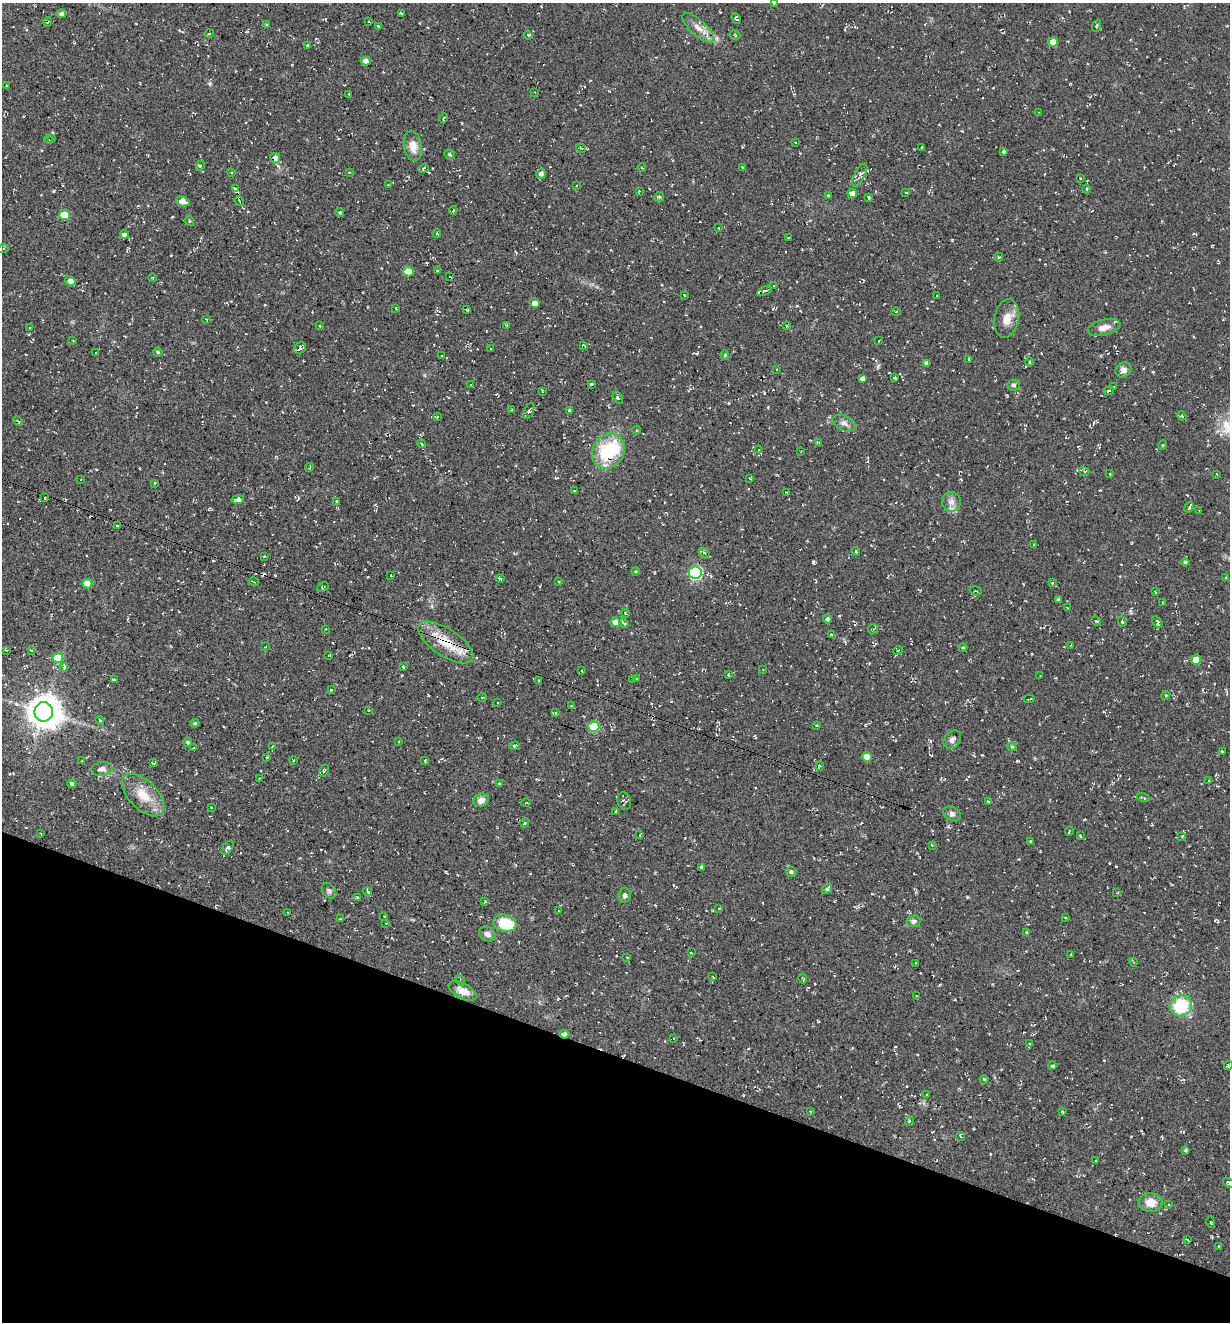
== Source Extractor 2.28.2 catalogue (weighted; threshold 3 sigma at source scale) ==
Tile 15 of 4 x 4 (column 3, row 4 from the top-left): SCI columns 2715-3942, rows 23-1342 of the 5354 x 5304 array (HDU 1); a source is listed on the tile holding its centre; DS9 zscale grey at full resolution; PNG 1232 x 1324 px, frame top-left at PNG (2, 3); each listed source drawn as its Kron ellipse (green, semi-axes under 4 px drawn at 4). Shown black and unused: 20% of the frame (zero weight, under 2 of 3 exposures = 3% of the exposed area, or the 3 px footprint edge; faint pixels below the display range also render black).
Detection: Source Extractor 2.28.2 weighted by HDU 2 'WHT'; one run over the whole footprint, this tile lists its part. Background 0.0401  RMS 0.011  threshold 0.0517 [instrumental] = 3 sigma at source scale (4.5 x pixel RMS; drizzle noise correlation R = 1.50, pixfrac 1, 0.05/0.05 arcsec/px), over >= 5 px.
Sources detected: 306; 2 inside a brighter object's white glare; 18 cosmic-ray / hot-pixel residue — neither listed nor drawn; the other 286 listed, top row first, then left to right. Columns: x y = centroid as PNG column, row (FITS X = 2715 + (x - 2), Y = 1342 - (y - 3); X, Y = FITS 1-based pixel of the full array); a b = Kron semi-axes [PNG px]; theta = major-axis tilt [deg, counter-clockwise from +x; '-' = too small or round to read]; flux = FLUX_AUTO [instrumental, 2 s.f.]
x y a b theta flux
774 3 3 3 - 1.4
401 13 3 2 - 0.68
61 14 5 4 - 3.6
736 19 6 3 -55 1.7
48 22 5 3 - 0.87
369 22 3 2 - 0.86
266 24 4 3 - 1
378 26 3 3 - 1.6
1097 26 6 4 71 1.7
698 28 20 8 -42 9.6
209 34 4 3 - 1.2
528 35 4 4 - 1.5
735 35 5 3 - 1.5
1053 42 5 4 - 10
307 45 3 2 - 0.97
366 61 5 4 - 6.2
7 86 3 3 - 1.2
535 92 3 2 - 0.7
349 94 3 3 - 8.8
1038 112 2 2 - 0.63
444 118 5 3 - 1.2
48 139 4 3 - 1.3
52 139 4 2 - 0.91
795 142 3 2 - 1.1
413 146 15 9 -81 10
922 147 3 2 - 1.2
581 148 5 2 - 1.1
1004 151 3 3 - 4.3
450 154 5 5 - 1.7
275 158 5 5 - 4.5
200 166 5 3 - 1.3
742 167 3 2 - 1.1
424 168 5 4 - 2.1
642 168 4 2 - 0.77
231 172 4 3 - 1
349 172 4 2 - 0.76
541 174 5 5 - 4.3
860 175 13 5 62 4.5
1081 178 2 2 - 1.2
388 185 3 3 - 0.82
576 186 3 3 - 1.1
235 189 4 3 - 4.9
1087 189 4 3 - 0.93
639 191 2 2 - 0.7
906 193 4 2 - 0.72
852 194 4 4 - 8.7
828 195 3 2 - 1
659 197 5 5 - 1.6
869 197 4 3 - 3.3
183 201 7 5 -19 13
239 201 5 3 - 1.1
453 210 4 2 - 1.1
340 213 4 4 - 1.6
64 215 5 5 - 32
189 221 5 3 - 1.1
718 228 3 2 - 2.7
437 233 4 4 - 1.1
124 235 4 4 - 3.6
788 238 3 2 - 0.97
3 249 5 3 - 1.4
999 257 4 3 - 0.97
437 271 4 2 - 0.76
408 272 5 5 - 23
450 277 3 2 - 0.71
153 278 4 3 - 0.84
70 281 5 4 - 5.6
773 286 4 2 - 0.87
765 291 8 4 25 2.7
684 295 3 2 - 0.89
937 296 2 2 - 1
535 303 5 4 - 6.1
396 308 3 2 - 1
467 310 4 3 - 1.5
896 312 4 3 - 0.99
206 319 3 2 - 0.83
1007 319 19 12 79 14
506 325 3 3 - 1
320 326 3 3 - 0.89
786 326 4 3 - 1.1
1104 327 17 8 15 9.6
29 328 3 3 - 1.1
73 341 3 2 - 0.77
879 341 2 2 - 0.63
584 345 3 2 - 1.1
300 348 6 5 - 3.2
491 348 3 2 - 1.2
158 352 4 4 - 1.6
96 353 3 2 - 0.57
442 355 3 2 - 0.8
725 355 5 4 - 1.4
968 359 4 2 - 0.87
1029 362 5 3 - 1.1
927 363 4 4 - 4.5
777 369 2 2 - 0.59
1123 370 8 7 - 4.8
895 377 3 2 - 1
862 379 4 4 - 4.2
591 384 3 3 - 3.2
471 385 2 2 - 0.81
1013 385 6 5 - 2.2
1113 387 3 2 - 0.85
542 391 4 2 - 0.85
1109 391 5 3 - 1.3
618 398 6 4 -61 1.9
511 410 3 2 - 0.93
569 410 3 3 - 1.3
529 411 9 4 65 2.3
1182 416 5 3 - 1.2
437 417 3 2 - 0.82
18 421 5 3 - 1.1
844 423 12 7 -25 5.6
636 430 4 3 - 0.96
819 442 3 3 - 0.94
422 444 4 3 - 1.6
1163 445 5 3 - 1.1
759 450 3 2 - 0.74
608 451 18 15 58 68
801 451 3 2 - 0.71
309 468 4 2 - 1.1
1084 471 5 3 - 1.2
1110 474 3 2 - 0.75
1217 474 3 2 - 0.88
81 479 3 2 - 0.6
750 479 4 2 - 0.85
155 483 4 2 - 0.8
574 491 3 3 - 0.89
787 493 4 2 - 1.2
45 498 3 2 - 0.8
238 500 6 4 9 4.2
336 501 3 2 - 0.78
951 502 10 9 - 6.9
1189 507 5 3 - 1.6
1199 510 2 2 - 0.89
117 525 3 2 - 0.87
1034 545 3 2 - 0.69
856 552 4 3 - 1.1
704 553 5 4 - 2.4
264 556 3 2 - 0.9
1185 562 4 4 - 1.9
635 571 4 3 - 1.3
695 573 6 6 - 140
391 575 2 2 - 0.87
500 578 4 3 - 3.8
1226 578 4 3 - 1
558 581 3 2 - 1.1
254 582 5 2 - 0.86
1052 583 3 3 - 1.8
87 584 5 5 - 17
323 587 6 3 25 1.3
976 591 6 3 -16 1.2
1155 591 4 2 - 0.82
1058 599 4 3 - 1.7
1163 602 4 2 - 0.97
1067 608 3 2 - 0.66
625 613 4 2 - 1
827 619 5 4 - 2.7
1096 621 5 3 - 1.1
616 622 5 4 - 10
1122 622 5 4 - 1.3
1157 622 6 3 -58 2.5
624 623 5 3 - 2.9
326 629 2 2 - 0.65
873 629 5 4 - 1.5
831 634 3 2 - 0.74
446 643 32 13 -33 34
1071 645 3 2 - 1
265 647 3 2 - 0.64
963 648 4 4 - 1.2
6 650 4 3 - 0.92
31 650 4 3 - 1
898 650 5 3 - 0.9
329 656 4 2 - 0.93
58 658 5 5 - 22
1196 660 5 5 - 18
64 667 4 3 - 2.3
403 667 3 3 - 4.6
763 670 3 2 - 0.72
582 671 3 2 - 0.72
728 675 3 2 - 0.82
1040 675 3 2 - 0.69
633 679 3 2 - 0.78
636 679 3 3 - 0.93
114 680 4 3 - 1.1
538 680 3 2 - 1.2
331 690 4 3 - 0.88
1166 695 4 3 - 1.1
482 697 4 3 - 0.95
1029 699 5 2 - 1.1
498 702 3 2 - 1.3
571 706 3 3 - 1
368 710 3 2 - 0.67
44 712 9 9 - 1900
556 712 3 2 - 0.88
100 720 4 3 - 0.98
195 723 4 4 - 1.4
817 725 2 2 - 1
594 727 5 5 - 42
952 740 10 7 48 5.1
188 742 4 4 - 2
399 742 3 2 - 0.95
273 746 4 2 - 0.78
515 746 5 3 - 2.1
1012 747 5 4 - 1.4
193 748 3 2 - 0.77
1222 751 3 2 - 1.5
267 757 3 3 - 2
867 757 5 4 - 9.1
294 760 3 2 - 0.97
425 760 3 2 - 1.1
82 761 2 2 - 0.74
153 763 3 2 - 2
820 766 4 4 - 1.1
102 769 10 7 11 4.8
324 771 6 3 63 1.5
259 779 4 3 - 0.96
1209 781 3 3 - 1.2
499 783 3 3 - 1.1
72 784 4 3 - 10
143 795 26 14 -45 24
1143 798 7 3 -14 1.5
481 800 8 6 27 6.9
624 801 9 6 -71 3.5
988 802 3 3 - 1.1
526 803 5 3 - 0.95
211 807 3 2 - 0.61
615 812 3 2 - 1.2
952 814 9 7 -26 3.6
525 823 5 4 - 1.4
1069 831 5 3 - 1.1
41 834 3 2 - 1
640 835 4 2 - 1
1080 836 4 3 - 1
1182 837 4 3 - 0.97
1030 841 3 3 - 1.3
932 845 3 3 - 0.81
227 848 8 4 51 3.4
701 867 4 3 - 1.6
791 872 5 5 - 2.9
827 889 6 4 52 2.3
329 891 9 6 -52 2.7
368 892 5 3 - 3
1117 893 3 3 - 1.2
624 895 8 6 83 2.9
358 898 4 3 - 1.7
484 902 4 2 - 0.95
719 909 3 3 - 1.1
559 911 3 3 - 3.5
288 913 2 2 - 0.93
384 916 2 2 - 0.71
1065 918 3 2 - 1.1
340 919 3 2 - 0.79
914 921 7 6 - 3.5
386 923 2 2 - 0.81
505 923 12 8 -14 39
1027 933 4 4 - 1.3
487 934 9 7 -31 5
691 953 3 3 - 0.92
1071 954 3 2 - 0.94
627 957 2 2 - 0.83
1133 962 4 3 - 0.92
916 963 3 2 - 1.1
713 977 3 2 - 0.7
802 978 5 2 - 1.3
460 980 5 3 - 1.1
462 991 15 7 -30 11
916 995 3 2 - 0.72
1181 1006 11 10 - 54
564 1034 5 4 - 2.6
673 1039 4 3 - 0.9
1030 1043 4 2 - 0.92
1053 1066 4 3 - 1.7
1228 1066 4 3 - 1.9
984 1079 4 3 - 0.96
927 1095 3 3 - 2.2
810 1111 2 2 - 0.92
1063 1112 3 2 - 0.92
909 1121 5 3 - 1
961 1136 4 3 - 0.93
1186 1150 4 3 - 1.7
1096 1161 3 3 - 1.4
1229 1183 6 3 -33 1.2
1151 1203 12 9 -4 13
1169 1205 3 2 - 0.91
1211 1222 6 2 -76 1
1188 1240 4 2 - 1.1
1219 1246 3 3 - 1.8
Overlapping masked pixels (flux is a lower limit): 3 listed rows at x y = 446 643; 44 712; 564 1034
Isophote crosses this tile's border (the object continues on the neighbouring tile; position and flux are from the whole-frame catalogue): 3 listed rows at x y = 774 3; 1228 1066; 1229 1183
Unlisted compact peaks at least as high as the median listed source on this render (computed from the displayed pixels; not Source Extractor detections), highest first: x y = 952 240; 210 84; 1017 761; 967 897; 982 755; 1104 1060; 1116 866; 764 393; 990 1154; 697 353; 171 255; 962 131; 839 389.